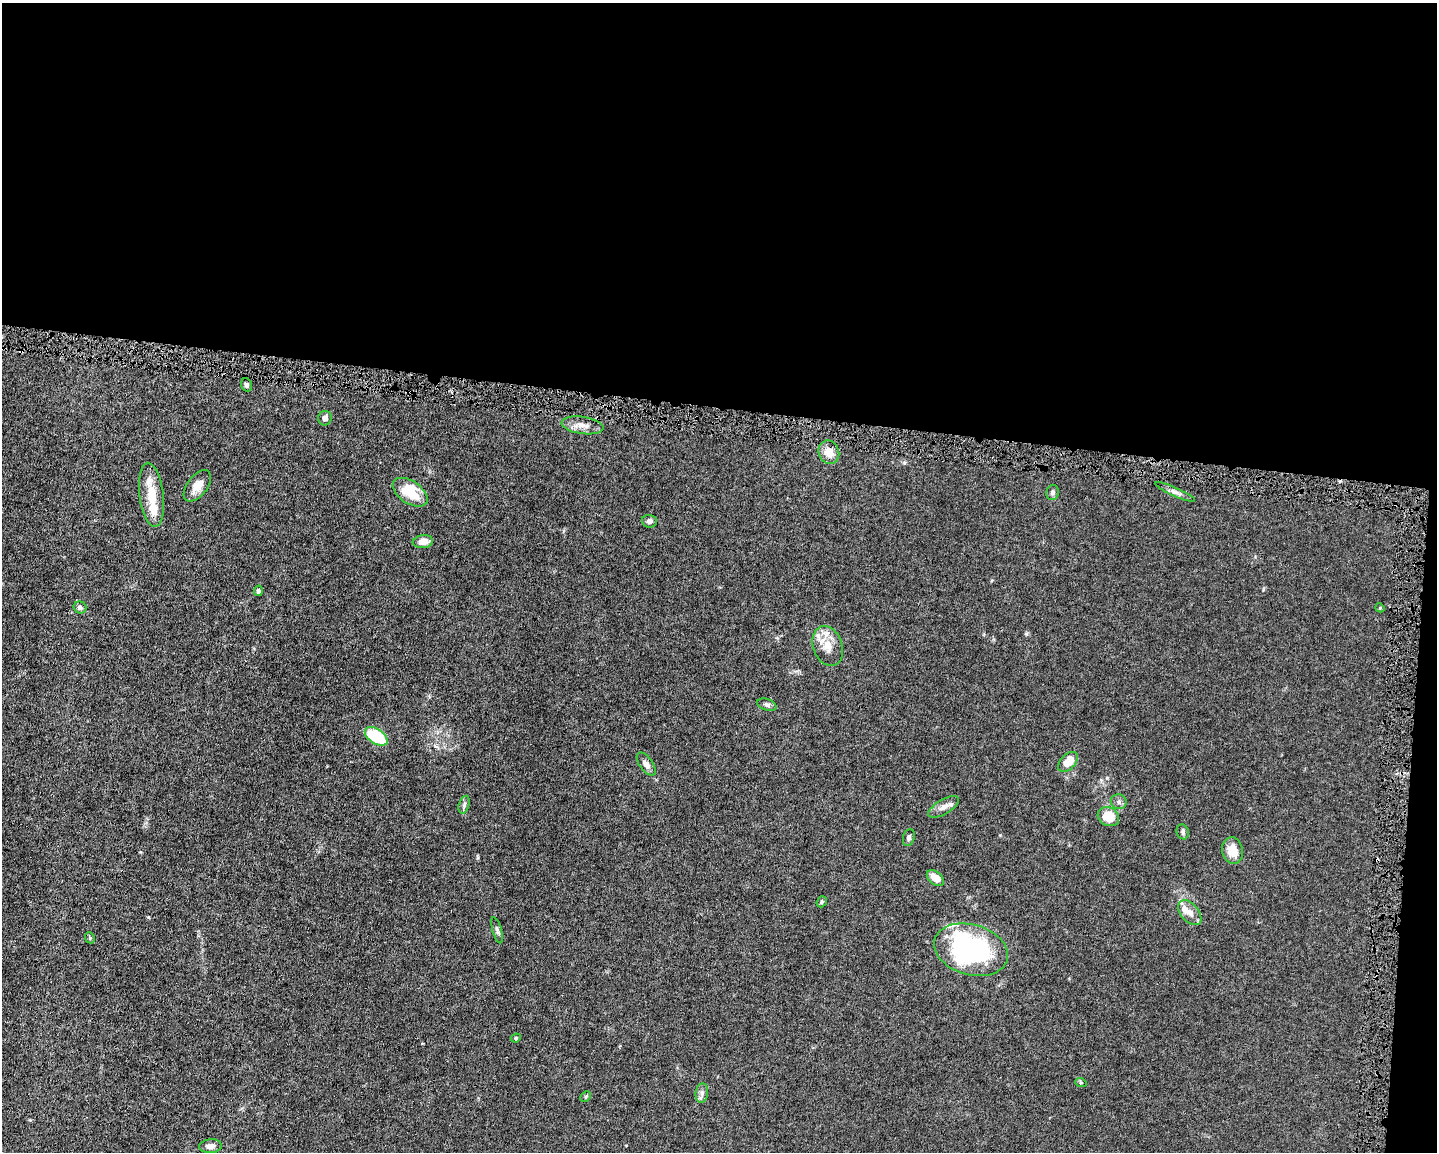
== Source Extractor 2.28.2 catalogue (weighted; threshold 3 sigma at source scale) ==
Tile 3 of 3 x 4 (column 3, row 1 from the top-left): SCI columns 3087-4521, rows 3450-4599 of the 4629 x 4599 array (HDU 1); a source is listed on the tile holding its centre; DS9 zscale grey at full resolution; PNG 1439 x 1154 px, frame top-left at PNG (2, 3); each listed source drawn as its Kron ellipse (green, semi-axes under 4 px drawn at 4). Shown black and unused: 37% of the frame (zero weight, under 4 of 8 exposures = <1% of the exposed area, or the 3 px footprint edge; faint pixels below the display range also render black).
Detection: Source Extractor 2.28.2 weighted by HDU 2 'WHT'; one run over the whole footprint, this tile lists its part. Background 0.0149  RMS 0.0024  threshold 0.00965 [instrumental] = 3 sigma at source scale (4.09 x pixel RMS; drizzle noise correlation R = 1.36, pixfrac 0.8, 0.05/0.05 arcsec/px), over >= 5 px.
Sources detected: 44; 2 cosmic-ray / hot-pixel residue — neither listed nor drawn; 5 inside a brighter listed object's ellipse — not listed separately; the other 37 listed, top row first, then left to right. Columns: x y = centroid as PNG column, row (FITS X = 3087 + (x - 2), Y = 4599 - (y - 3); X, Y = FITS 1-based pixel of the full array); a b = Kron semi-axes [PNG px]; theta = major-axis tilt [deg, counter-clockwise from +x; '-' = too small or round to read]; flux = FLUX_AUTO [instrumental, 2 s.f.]
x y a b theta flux
246 385 7 5 -67 0.57
325 418 7 7 - 0.81
582 425 21 8 -8 2
829 452 12 10 -68 2.6
197 486 18 10 52 2.3
410 492 20 11 -34 6.7
1175 492 22 4 -24 0.93
1052 493 7 6 - 0.65
151 495 32 12 -83 5.1
649 521 7 6 - 0.67
423 542 10 6 7 2.2
258 591 5 4 - 0.53
80 607 6 6 - 0.51
1380 608 5 3 - 0.2
828 646 20 14 -71 3.3
767 705 10 5 -19 0.58
376 736 13 7 -34 12
1068 762 12 7 45 3.5
646 764 13 6 -55 1.2
1119 802 8 7 - 0.68
464 805 9 5 74 0.52
944 807 17 7 31 1.4
1108 817 11 9 -29 4.2
1183 832 7 6 - 0.47
909 838 9 5 74 0.56
1233 851 13 10 -76 3.2
935 878 10 6 -41 2.4
822 902 6 5 - 0.39
1190 913 14 9 -49 1.7
497 930 13 4 -74 0.59
90 938 6 4 -64 0.32
971 950 38 25 -16 40
516 1038 5 4 - 0.24
1081 1083 6 4 -18 0.26
702 1093 10 6 83 0.81
586 1096 6 4 45 0.31
210 1146 11 7 5 1